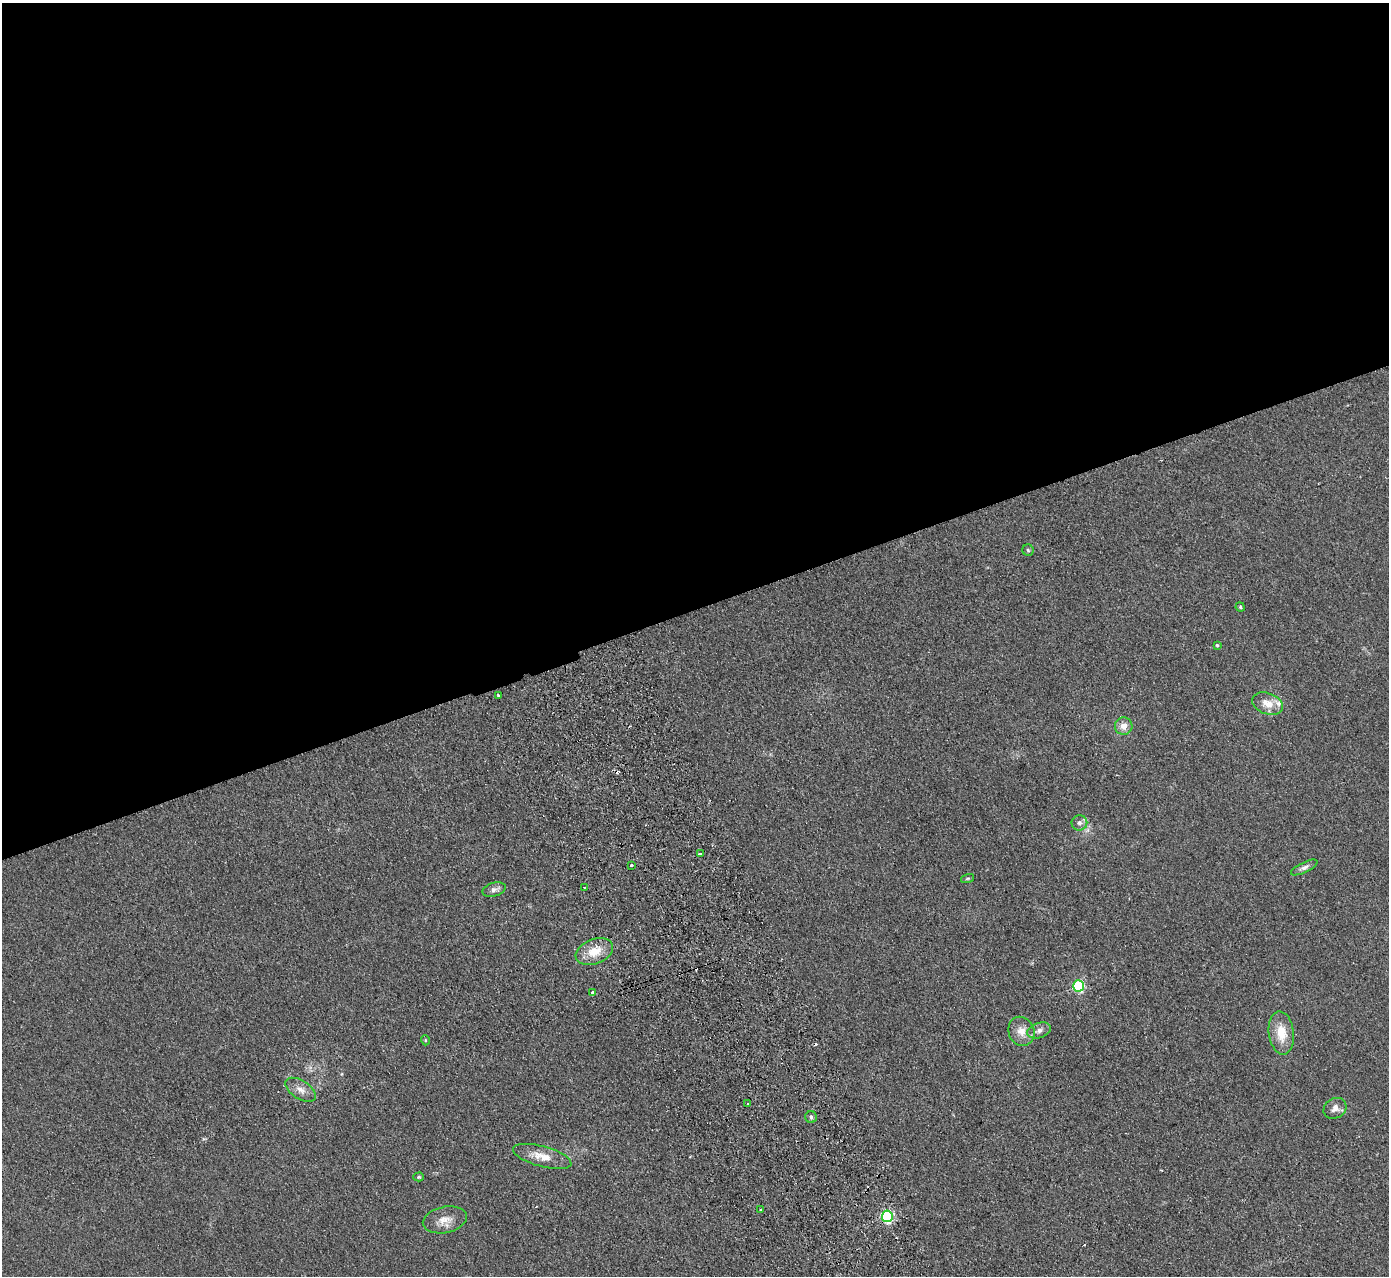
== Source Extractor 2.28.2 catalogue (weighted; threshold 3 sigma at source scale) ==
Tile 2 of 4 x 4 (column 2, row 1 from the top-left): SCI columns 1442-2828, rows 4001-5274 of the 5655 x 5585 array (HDU 1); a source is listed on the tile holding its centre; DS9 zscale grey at full resolution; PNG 1391 x 1278 px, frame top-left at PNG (2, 3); each listed source drawn as its Kron ellipse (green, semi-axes under 4 px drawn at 4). Shown black and unused: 48% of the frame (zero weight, under 2 of 3 exposures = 3% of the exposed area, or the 3 px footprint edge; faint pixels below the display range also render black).
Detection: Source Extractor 2.28.2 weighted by HDU 2 'WHT'; one run over the whole footprint, this tile lists its part. Background 0.0619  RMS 0.0074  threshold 0.0333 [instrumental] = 3 sigma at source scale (4.5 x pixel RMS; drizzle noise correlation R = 1.50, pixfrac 1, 0.05/0.05 arcsec/px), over >= 5 px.
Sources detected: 34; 4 cosmic-ray / hot-pixel residue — neither listed nor drawn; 1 inside a brighter listed object's ellipse — not listed separately; the other 29 listed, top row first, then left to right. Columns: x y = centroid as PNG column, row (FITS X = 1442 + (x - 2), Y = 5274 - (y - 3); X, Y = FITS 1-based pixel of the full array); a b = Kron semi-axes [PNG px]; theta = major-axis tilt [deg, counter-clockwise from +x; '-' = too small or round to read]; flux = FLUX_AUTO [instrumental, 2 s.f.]
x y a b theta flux
1028 550 6 5 - 1.3
1240 607 4 4 - 0.95
1217 645 4 4 - 0.77
499 695 3 2 - 1.2
1268 704 16 10 -20 8.7
1124 726 9 8 - 5.8
1079 823 8 7 - 2.7
700 854 3 3 - 2.6
631 865 3 2 - 1.1
1304 867 14 5 26 2.8
968 878 7 3 19 0.81
584 887 2 2 - 0.56
494 890 12 7 15 3
594 952 19 12 21 13
1079 986 5 5 - 74
592 992 3 3 - 1.2
1039 1030 12 7 19 3.7
1021 1031 15 12 -67 7.9
1281 1033 22 12 -83 14
425 1040 5 3 - 0.62
301 1090 17 9 -32 5.5
748 1104 3 3 - 1.4
1335 1108 12 9 34 4.2
811 1117 6 5 - 1.6
542 1156 30 10 -15 11
419 1177 5 4 - 1
760 1210 3 2 - 0.71
887 1216 6 5 - 100
445 1220 22 13 12 9.1
Overlapping masked pixels (flux is a lower limit): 1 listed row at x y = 887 1216